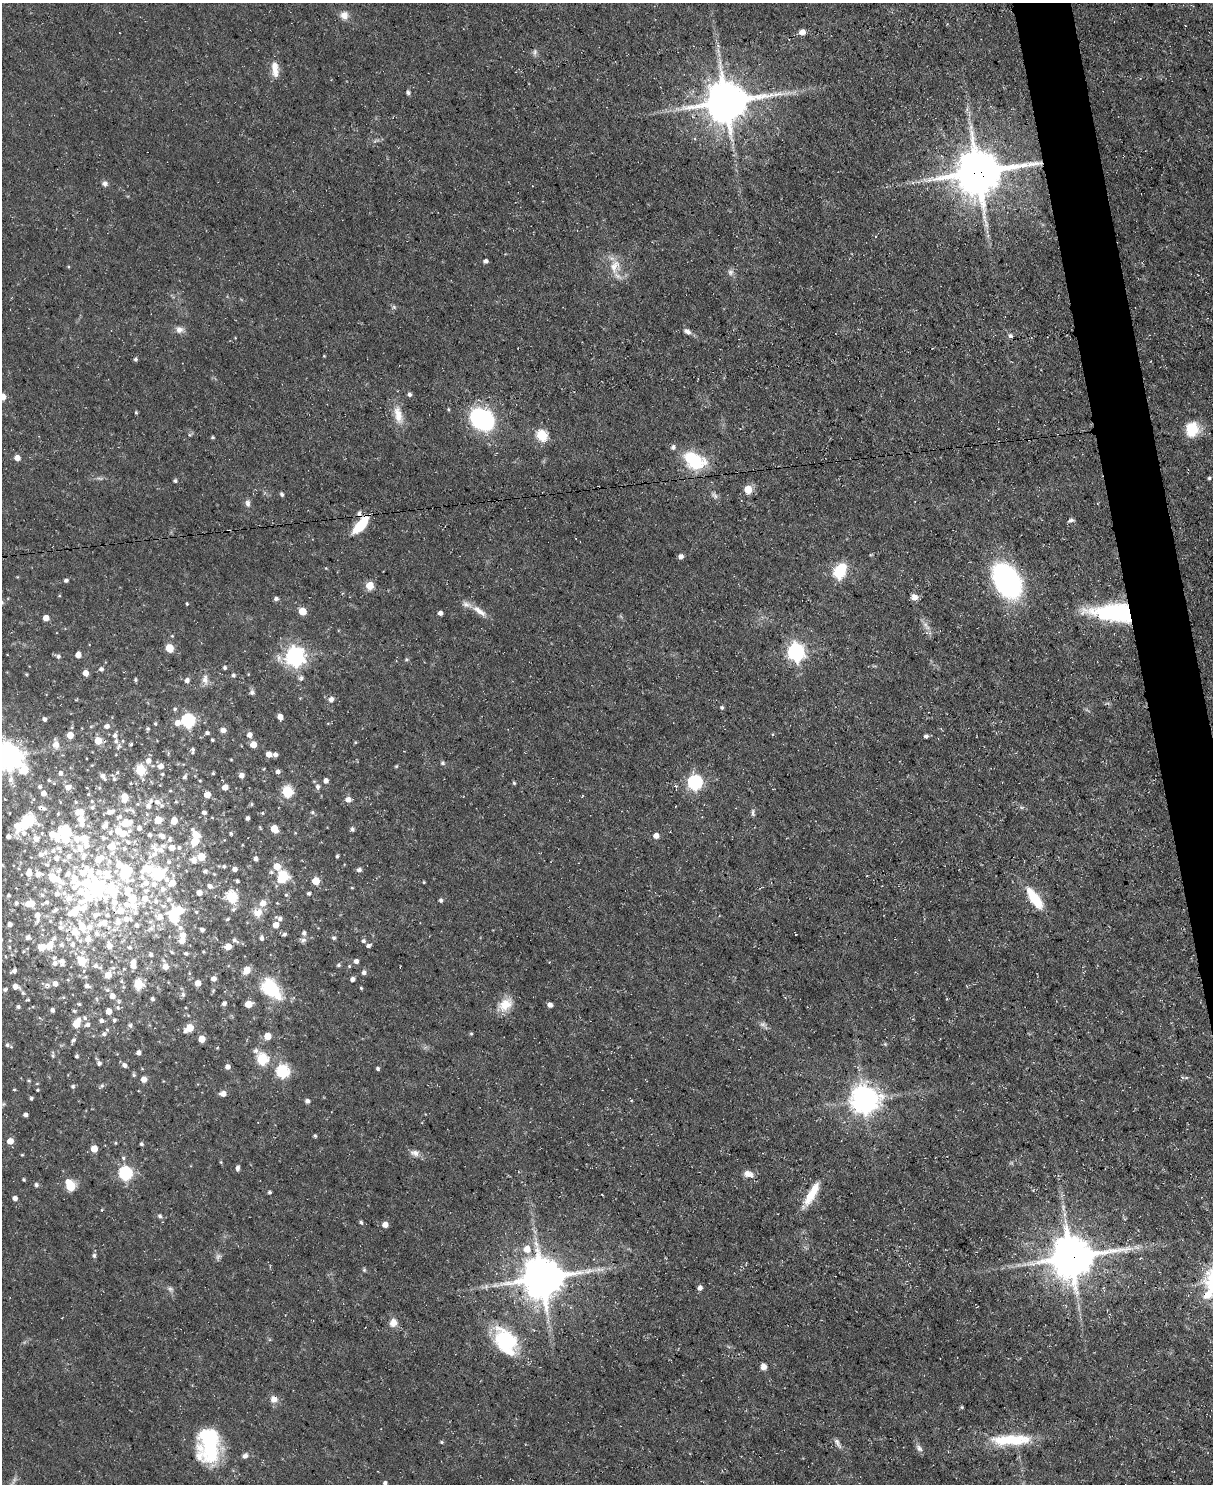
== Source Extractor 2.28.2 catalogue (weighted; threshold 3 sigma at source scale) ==
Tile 6 of 4 x 3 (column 2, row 2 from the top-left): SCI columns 1212-2422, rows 1726-3207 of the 4845 x 4820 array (HDU 1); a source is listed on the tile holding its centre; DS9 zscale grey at full resolution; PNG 1215 x 1486 px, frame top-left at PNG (2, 3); no overlay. Shown black and unused: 3% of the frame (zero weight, under 3 of 5 exposures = <1% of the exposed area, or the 3 px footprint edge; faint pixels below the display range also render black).
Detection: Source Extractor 2.28.2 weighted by HDU 2 'WHT'; one run over the whole footprint, this tile lists its part. Background 0.0572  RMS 0.0044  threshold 0.02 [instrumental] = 3 sigma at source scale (4.5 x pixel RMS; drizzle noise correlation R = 1.50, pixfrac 1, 0.05/0.05 arcsec/px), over >= 5 px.
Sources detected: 445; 3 too faint to see at this stretch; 7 inside a brighter object's white glare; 2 cosmic-ray / hot-pixel residue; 1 long thin detection or spike segment (spike, bleed or trail) — not listed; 46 inside a brighter listed object's ellipse — not listed separately; the other 386 listed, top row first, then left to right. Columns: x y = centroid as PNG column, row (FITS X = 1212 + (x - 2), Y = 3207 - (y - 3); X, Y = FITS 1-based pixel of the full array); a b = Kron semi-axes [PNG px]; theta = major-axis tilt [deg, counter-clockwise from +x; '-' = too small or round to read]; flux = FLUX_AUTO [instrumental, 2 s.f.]
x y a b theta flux
344 15 11 11 - 3.1
802 32 5 5 - 3.5
535 52 9 5 70 1.2
275 69 21 8 -84 5.2
408 93 5 4 - 1.2
726 102 14 12 12 1400
978 172 15 13 11 1800
105 184 7 7 - 1.5
986 225 6 6 - 1.4
485 261 7 4 74 0.93
614 266 21 11 72 5.9
730 272 8 7 - 1.5
394 307 6 5 - 0.77
179 330 11 9 3 2.4
687 332 9 6 -26 1.8
1010 336 7 5 -88 1.1
324 356 4 3 - 0.33
135 359 5 4 - 0.84
409 394 5 5 - 1.3
2 397 5 5 - 5
136 412 4 3 - 0.6
398 416 25 10 -75 6.6
482 419 24 17 -38 58
1192 429 14 12 85 13
542 435 6 6 - 31
213 437 5 4 - 0.52
673 447 7 6 - 1.3
17 458 5 5 - 3.6
696 462 24 19 7 18
100 478 10 4 -13 0.98
1209 478 4 3 - 0.56
175 481 4 4 - 0.85
748 489 6 6 - 9.9
282 494 6 5 - 0.89
715 496 11 5 -45 1.3
248 503 10 7 -73 1.6
1071 520 8 4 20 1.1
361 525 25 9 50 13
681 556 5 5 - 1.9
839 573 6 6 - 33
66 580 5 4 - 1.1
1007 580 28 18 -57 99
370 585 5 5 - 10
914 597 8 7 - 2.6
276 599 5 4 - 1.1
187 604 4 3 - 0.46
302 611 5 5 - 10
479 611 24 7 -36 4.6
1114 612 46 18 -3 53
440 613 5 5 - 1.3
46 618 5 5 - 3.5
925 624 7 5 -1 1.2
169 648 5 5 - 13
796 652 8 7 - 140
78 655 6 5 - 2.8
58 656 6 5 - 1.2
295 656 8 8 - 170
406 659 5 3 - 0.56
225 668 4 4 - 0.78
101 669 5 5 - 1.4
86 673 5 4 - 3.8
26 674 4 4 - 0.45
233 675 5 5 - 0.88
301 678 7 6 - 1.1
205 679 14 8 -86 2.9
135 680 5 4 - 0.64
187 680 6 6 - 1.5
252 692 7 6 - 1.1
331 699 6 5 - 2
722 708 4 4 - 0.88
175 709 5 4 - 0.65
280 717 5 4 - 3
44 719 5 4 - 1.1
188 721 6 6 - 68
178 723 8 7 - 3
155 724 4 4 - 0.57
107 726 6 5 - 1.8
148 729 5 4 - 0.76
223 730 6 5 - 2.2
207 733 5 4 - 1.1
70 735 5 5 - 4.8
249 735 6 5 - 2.2
926 736 4 4 - 1.3
212 740 3 3 - 0.61
98 741 6 5 - 7.7
116 741 7 5 -81 1.6
355 742 5 3 - 0.42
131 744 4 3 - 0.53
253 744 6 5 - 4.1
56 745 9 7 -79 4.1
192 750 7 4 84 1.1
269 754 5 5 - 3.2
275 755 4 4 - 1.6
8 756 9 9 - 540
148 761 8 7 - 2.5
442 763 6 5 - 0.83
161 766 7 7 - 2.5
24 770 8 7 - 14
140 770 6 6 - 23
278 772 5 5 - 1.4
60 773 6 5 - 1.4
213 773 3 3 - 0.59
162 774 5 4 - 0.58
241 775 5 5 - 1.9
103 776 9 4 -59 1.5
185 777 8 5 49 1.1
114 779 5 5 - 0.72
11 780 12 8 -84 3.2
49 780 5 4 - 0.66
200 781 4 3 - 0.41
326 781 5 5 - 1.8
695 782 7 7 - 67
514 783 4 4 - 0.63
40 787 6 5 - 1.1
68 787 7 6 - 2.8
225 787 6 5 - 2.9
318 787 7 6 - 1.4
170 791 5 3 - 0.45
287 791 6 6 - 33
43 793 6 6 - 2.4
207 794 5 5 - 5.3
124 797 9 6 84 6.2
348 800 6 5 - 3
176 801 5 4 - 0.56
76 802 4 4 - 0.55
157 802 9 8 - 3
137 804 5 5 - 0.61
148 806 7 6 - 2.2
92 807 6 5 - 0.93
44 808 7 6 - 1.5
80 812 10 7 10 5.1
110 812 11 6 13 2.6
313 812 6 4 -1 0.74
204 813 5 4 - 1.3
262 813 4 3 - 0.4
753 813 12 4 87 1
247 818 3 3 - 0.9
81 819 7 7 - 3.7
30 820 7 7 - 30
158 820 6 6 - 6.7
174 821 6 6 - 4.9
126 823 17 12 12 8.5
105 825 9 6 54 2.1
17 826 17 11 -88 6.7
274 829 6 5 - 6.6
352 829 5 4 - 1
64 831 6 6 - 36
110 833 8 6 87 1.2
231 833 5 4 - 0.62
196 834 13 7 -44 6.3
53 835 22 10 -33 10
150 835 5 5 - 0.97
162 836 11 7 -40 3
656 836 6 5 - 2.6
8 837 5 5 - 1.7
103 838 6 5 - 1
36 839 10 9 - 3.8
84 839 10 8 -63 6.6
128 842 8 6 -40 1.6
194 842 7 6 - 8.7
111 847 11 9 -87 7.3
179 847 6 6 - 1.1
80 848 10 7 -76 4
124 849 6 5 - 1.1
53 851 7 7 - 1.8
154 854 21 8 30 5.5
40 855 7 6 - 1.8
69 856 8 7 - 2.2
337 856 3 3 - 0.72
201 857 6 6 - 8.7
56 858 8 7 - 2.2
99 859 13 8 34 6.1
255 859 5 4 - 1.4
194 860 9 7 -88 2.8
169 862 6 6 - 1.3
47 865 7 5 -16 0.86
120 865 16 10 -47 5.7
224 866 5 5 - 0.83
277 866 5 5 - 7.4
147 869 21 13 12 10
235 869 5 4 - 2.2
59 870 9 5 55 1.4
359 870 6 5 - 1.3
205 871 6 4 -18 0.98
271 872 7 5 -2 0.92
29 873 8 6 85 3.8
90 873 20 10 -77 7.3
38 874 9 7 -9 2.8
125 874 11 10 - 20
158 874 7 7 - 32
108 875 15 10 85 6.3
283 876 7 6 - 29
53 878 8 6 -23 10
75 878 22 13 -81 9.1
237 881 4 3 - 0.82
316 881 5 5 - 8.6
171 882 15 9 -34 5.7
424 882 3 3 - 0.42
62 883 12 7 -36 2.9
145 883 13 8 33 4.2
210 886 6 5 - 1.8
96 888 11 8 -67 46
352 888 4 3 - 0.4
163 889 9 8 - 2.2
112 890 10 7 -66 21
127 891 14 10 87 6.1
199 892 5 5 - 2.5
57 893 8 7 - 1.9
309 893 4 4 - 0.91
8 895 4 3 - 0.73
42 895 6 5 - 0.78
286 895 5 5 - 0.68
231 897 7 6 - 24
132 898 7 6 - 9.6
1034 898 29 11 -55 13
89 899 33 18 16 17
145 899 9 8 - 4.8
169 899 7 7 - 1.8
440 900 4 4 - 0.92
156 901 7 7 - 1.8
47 902 6 6 - 1.2
16 903 5 4 - 1.2
30 904 10 6 8 6.3
134 906 11 9 -60 3.9
233 909 7 6 - 1
55 910 7 5 41 1.2
120 910 8 7 - 6.2
196 912 4 4 - 0.57
258 913 13 11 20 4.6
37 915 9 7 -87 3.1
96 915 12 7 28 2.6
173 916 11 7 87 27
159 917 12 11 - 5.4
228 919 6 4 28 0.55
279 919 9 5 -24 1.7
118 922 14 9 88 4.1
104 923 10 9 - 3.6
10 925 4 4 - 1.7
137 925 7 6 - 1.3
276 925 6 6 - 3.1
61 927 9 8 - 2.3
82 927 9 6 -66 8.3
90 927 9 8 - 3.2
180 928 7 6 - 1.6
202 930 4 3 - 1.2
76 932 15 11 -60 7.1
97 933 10 8 -72 2.4
304 933 5 5 - 1.4
284 934 5 4 - 0.95
28 937 7 6 - 1.3
261 938 6 4 -86 1.4
334 938 5 4 - 0.84
88 939 9 8 - 3.4
235 940 9 5 -32 1.4
303 940 8 6 16 1.3
182 941 6 6 - 3.8
363 941 5 5 - 1
49 945 9 7 59 6
61 945 6 6 - 1.2
109 945 11 7 -73 3.2
228 946 7 6 - 4.3
368 946 5 4 - 1.1
9 947 5 4 - 0.63
41 947 9 8 - 4.1
130 947 5 5 - 0.94
172 952 5 4 - 0.64
186 953 5 5 - 0.85
151 955 6 5 - 1.2
82 961 7 6 - 13
356 961 5 5 - 1.8
62 962 10 7 -74 2.4
55 963 8 7 - 2.1
133 964 10 6 84 4.9
338 965 6 4 16 0.65
95 966 8 6 -44 1.4
165 966 8 7 - 3.2
349 966 4 4 - 0.46
247 970 7 6 - 6.4
14 971 8 4 30 1.4
189 973 5 3 - 0.48
364 973 5 5 - 1.5
108 975 8 7 - 3.9
214 979 6 5 - 2
353 979 5 4 - 1.4
198 983 7 6 - 2.9
55 984 6 5 - 2.3
138 984 6 5 - 21
15 986 8 7 - 2.3
87 986 7 5 -11 1.5
361 988 3 3 - 0.46
5 989 6 5 - 1.1
270 989 22 16 -46 23
23 993 6 5 - 0.87
183 994 6 6 - 1.2
112 996 7 7 - 2.7
63 997 5 4 - 0.56
97 999 6 3 -70 0.59
152 999 4 3 - 1.2
28 1000 4 3 - 0.55
224 1003 5 4 - 1.4
79 1004 4 4 - 0.59
248 1004 6 5 - 5.4
505 1004 19 13 39 7.7
550 1005 5 4 - 1.9
18 1007 4 4 - 0.91
118 1008 6 6 - 1.2
53 1010 5 4 - 1.1
74 1011 5 4 - 0.68
108 1011 6 5 - 3.4
85 1018 7 5 -20 1.1
114 1020 5 4 - 0.92
102 1021 6 6 - 1.2
76 1023 8 6 60 9.8
763 1024 8 6 14 1.4
87 1025 8 7 - 1.6
130 1025 7 5 -77 0.96
189 1028 7 5 35 9.4
471 1033 5 3 - 0.44
104 1034 7 6 - 1.2
267 1036 5 5 - 6.5
201 1039 5 5 - 6
73 1040 7 5 56 1.1
885 1044 5 5 - 0.56
7 1045 5 5 - 0.87
256 1051 7 7 - 1.3
138 1053 4 4 - 2
53 1055 8 5 87 0.86
76 1056 4 4 - 0.79
262 1059 6 6 - 35
99 1063 6 5 - 1.3
124 1065 6 5 - 1.7
227 1067 5 5 - 1.9
378 1069 4 4 - 0.86
282 1071 6 6 - 54
134 1075 5 5 - 0.72
144 1079 5 5 - 3.5
29 1081 5 3 - 0.5
73 1086 6 5 - 0.82
102 1086 7 5 68 0.84
14 1089 4 3 - 0.42
37 1090 3 3 - 0.45
223 1094 6 5 - 2.8
31 1098 4 4 - 0.79
864 1100 9 9 - 540
307 1101 6 5 - 1.2
3 1104 9 4 34 0.83
25 1115 4 4 - 1.3
315 1135 5 4 - 0.64
10 1141 5 5 - 4.4
115 1143 5 3 - 0.41
141 1144 5 4 - 0.71
94 1149 6 6 - 4.8
415 1153 13 8 -8 2.5
123 1158 5 4 - 0.7
221 1162 5 3 - 0.43
237 1168 6 4 86 1.4
125 1173 7 7 - 50
748 1174 14 8 -18 3
24 1180 4 3 - 0.51
36 1185 5 5 - 1
70 1186 8 6 -64 19
269 1192 4 4 - 0.84
810 1196 26 11 62 9.1
15 1198 5 5 - 1.7
160 1216 6 5 - 1
361 1222 5 4 - 0.78
385 1224 5 5 - 3.3
527 1249 10 9 - 5.2
94 1256 6 5 - 1.1
218 1256 9 6 39 1.3
1071 1257 14 12 11 1600
364 1270 5 5 - 0.61
542 1278 12 12 - 1500
700 1288 6 5 - 1.6
393 1322 10 9 - 3.6
505 1341 34 23 -58 30
763 1367 7 7 - 2
274 1399 9 8 - 3.1
962 1407 4 4 - 0.52
1005 1440 39 15 -1 17
442 1442 5 4 - 0.56
837 1442 11 6 -60 1.6
208 1445 40 24 90 39
919 1448 11 7 -52 1.7
245 1456 8 6 35 1.9
385 1483 5 4 - 0.99
Overlapping masked pixels (flux is a lower limit): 5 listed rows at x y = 978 172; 361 525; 1114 612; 1071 1257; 542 1278
Isophote crosses this tile's border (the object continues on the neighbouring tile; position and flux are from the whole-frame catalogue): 4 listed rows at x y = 2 397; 8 756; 3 1104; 385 1483
Unlisted compact peaks at least as high as the median listed source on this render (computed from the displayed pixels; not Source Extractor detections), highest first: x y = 396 766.